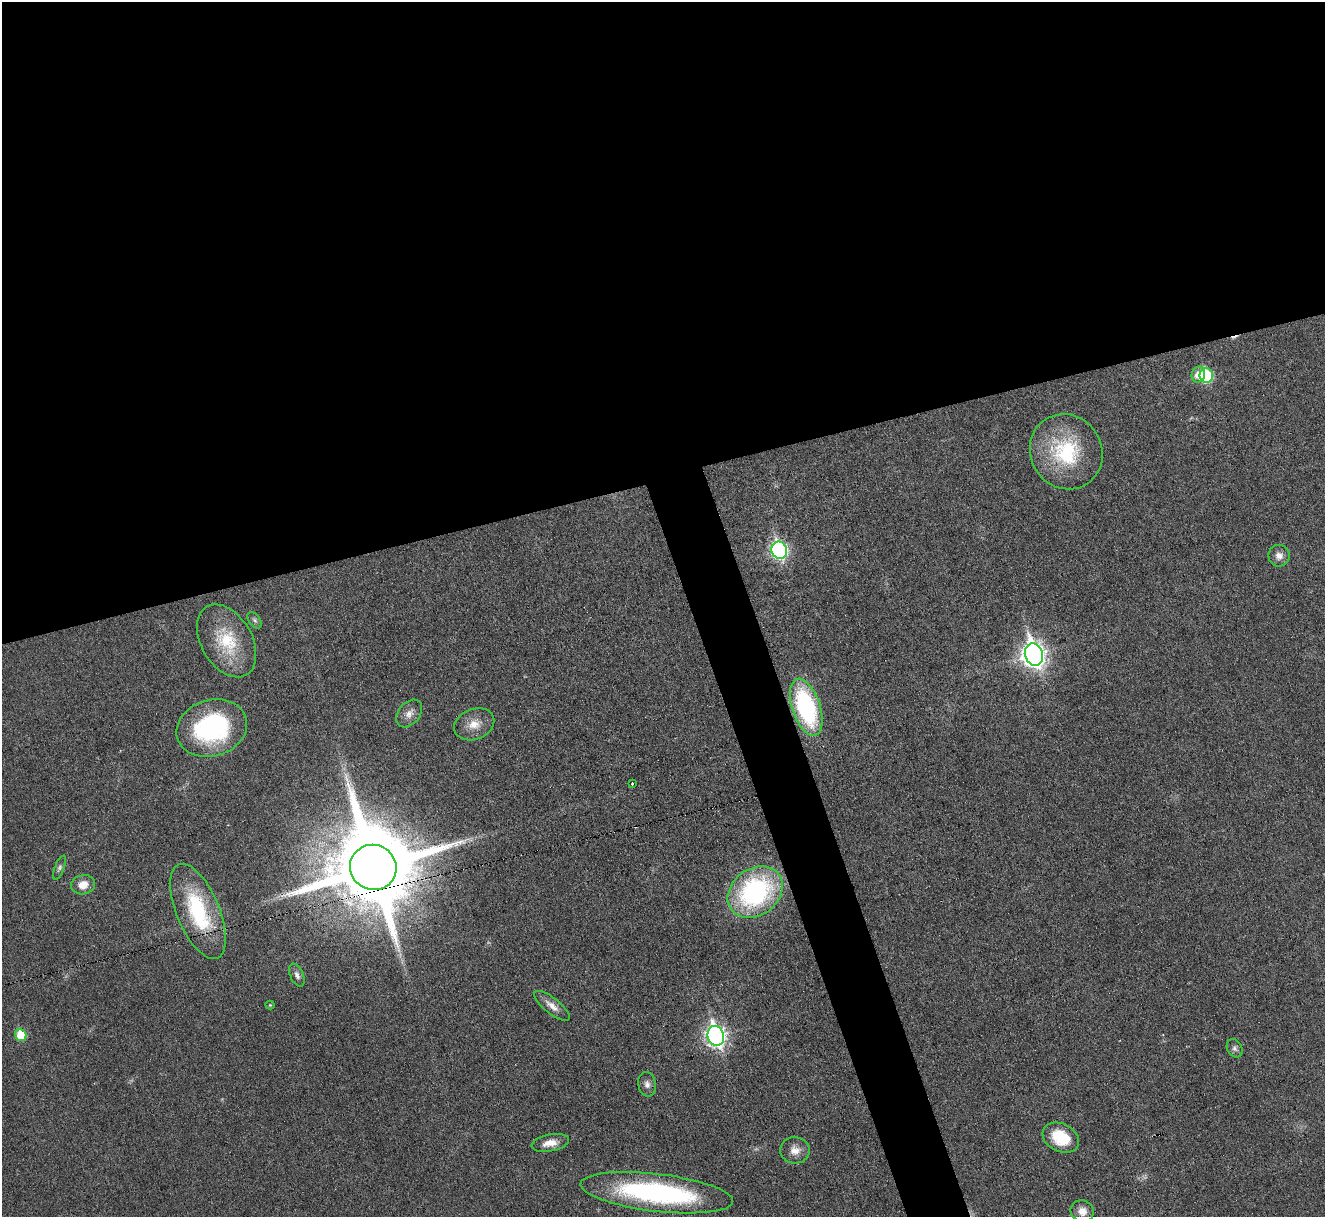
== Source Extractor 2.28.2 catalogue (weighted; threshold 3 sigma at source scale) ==
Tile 2 of 4 x 4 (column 2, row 1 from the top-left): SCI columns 1323-2645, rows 3792-5006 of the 5292 x 5276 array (HDU 1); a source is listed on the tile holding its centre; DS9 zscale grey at full resolution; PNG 1327 x 1219 px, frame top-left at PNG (2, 2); each listed source drawn as its Kron ellipse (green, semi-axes under 4 px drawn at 4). Shown black and unused: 42% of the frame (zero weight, under 3 of 6 exposures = <1% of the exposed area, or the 3 px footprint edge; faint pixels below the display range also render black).
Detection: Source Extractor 2.28.2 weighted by HDU 2 'WHT'; one run over the whole footprint, this tile lists its part. Background 0.0461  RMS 0.0041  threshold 0.0168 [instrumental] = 3 sigma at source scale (4.09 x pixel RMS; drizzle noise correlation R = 1.36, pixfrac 0.8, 0.05/0.05 arcsec/px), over >= 5 px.
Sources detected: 32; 1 too faint to see at this stretch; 1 cosmic-ray / hot-pixel residue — neither listed nor drawn; the other 30 listed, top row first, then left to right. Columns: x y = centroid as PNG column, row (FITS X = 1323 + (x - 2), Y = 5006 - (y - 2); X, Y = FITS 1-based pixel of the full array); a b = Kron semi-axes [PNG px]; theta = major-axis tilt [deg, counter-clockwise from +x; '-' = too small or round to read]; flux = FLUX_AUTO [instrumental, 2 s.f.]
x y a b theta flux
1198 374 8 6 75 4.8
1206 375 7 6 - 35
1066 452 38 35 -57 34
779 550 9 7 -70 100
1279 556 11 10 - 2.8
255 620 9 5 -53 0.97
227 641 39 25 -60 19
1034 654 11 9 -73 300
806 707 29 14 -71 55
409 713 15 11 51 3.2
474 724 21 15 22 5.7
212 728 36 28 17 49
632 784 3 3 - 0.59
373 867 23 22 - 7400
60 868 13 5 69 1.1
83 885 12 9 11 5
755 892 30 23 37 71
198 911 51 21 -67 36
297 975 12 6 -66 1.8
270 1005 4 4 - 0.41
552 1006 22 7 -38 3.4
21 1035 6 5 - 11
716 1036 10 8 -73 190
1235 1048 9 7 -59 1.3
647 1084 12 9 -80 2
1061 1138 19 14 -26 14
550 1143 19 8 11 4.5
795 1150 15 13 -3 4.1
657 1193 77 19 -7 83
1082 1211 12 10 -22 3.6
Overlapping masked pixels (flux is a lower limit): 3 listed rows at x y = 806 707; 373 867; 198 911